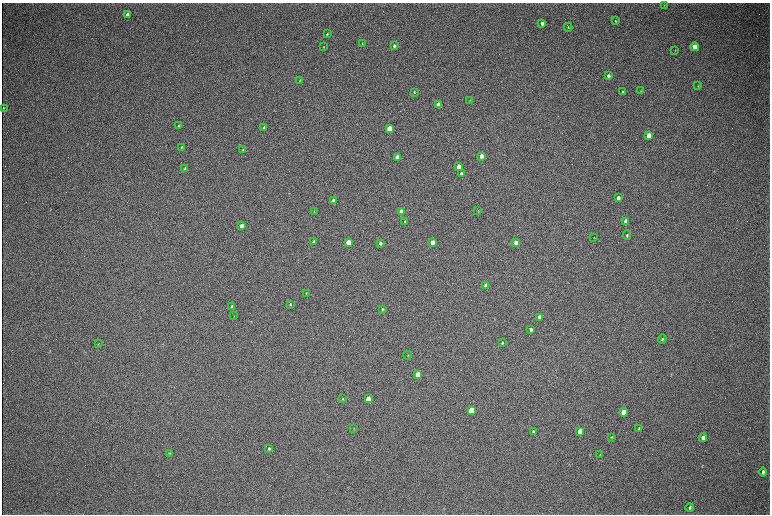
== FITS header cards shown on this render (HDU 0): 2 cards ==
NAXIS1  =                 1536 / length of data axis 1
NAXIS2  =                 1024 / length of data axis 2

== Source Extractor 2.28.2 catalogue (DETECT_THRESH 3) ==
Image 1536 x 1024 px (HDU 0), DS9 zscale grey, zoomed out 1/2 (1 PNG px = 2 x 2 image px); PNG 772 x 516 px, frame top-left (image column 1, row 1023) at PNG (2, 3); each listed source drawn as its Kron ellipse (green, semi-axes under 4 px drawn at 4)
Background 330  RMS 24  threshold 70.7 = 3 sigma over >= 5 px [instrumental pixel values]
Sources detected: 74; all 74 listed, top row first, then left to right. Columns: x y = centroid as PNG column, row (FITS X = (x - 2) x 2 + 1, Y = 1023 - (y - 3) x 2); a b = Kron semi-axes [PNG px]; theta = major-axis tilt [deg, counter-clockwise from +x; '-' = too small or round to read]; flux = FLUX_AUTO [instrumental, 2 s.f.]
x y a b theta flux
664 5 3 2 - 1800
127 15 4 3 - 32000
615 21 3 2 - 2900
542 23 3 3 - 13000
568 27 4 2 - 3600
327 34 3 3 - 4100
362 44 3 2 - 3000
394 46 3 3 - 9600
324 47 3 2 - 2400
695 47 4 3 - 54000
675 50 3 2 - 2200
608 76 4 3 - 14000
299 81 4 2 - 2300
698 86 3 3 - 3300
641 91 3 2 - 2900
414 92 3 2 - 4000
623 92 3 2 - 4100
469 100 3 2 - 2100
438 105 3 3 - 110000
3 108 4 2 - 3400
179 126 4 3 - 6000
264 127 4 3 - 5500
389 129 4 3 - 160000
649 136 4 3 - 66000
181 147 3 2 - 3800
243 150 4 3 - 4100
481 156 3 3 - 28000
397 157 3 3 - 93000
458 166 3 3 - 49000
185 168 4 3 - 5000
461 174 3 3 - 14000
618 198 4 3 - 18000
333 201 3 3 - 50000
401 211 3 3 - 46000
478 211 3 2 - 2900
314 212 3 3 - 2300
405 221 3 2 - 3700
625 221 4 3 - 49000
241 226 3 3 - 41000
627 235 5 3 - 5500
594 238 2 2 - 1700
313 242 3 2 - 9300
432 242 3 3 - 52000
348 243 4 3 - 130000
380 243 3 3 - 11000
516 243 4 3 - 64000
486 286 4 3 - 62000
306 293 4 3 - 3500
290 304 3 2 - 6100
232 306 4 3 - 8400
382 309 3 3 - 7100
234 316 3 3 - 2300
540 317 4 3 - 31000
531 329 3 3 - 12000
662 339 4 3 - 5700
502 343 4 3 - 5900
98 344 4 2 - 2900
408 355 4 2 - 2600
418 375 4 3 - 160000
343 399 3 3 - 3700
368 399 4 3 - 97000
471 410 4 3 - 230000
623 412 4 3 - 150000
354 429 3 2 - 2500
639 429 4 3 - 7100
580 431 4 3 - 120000
533 432 4 3 - 9100
611 437 3 3 - 4200
703 438 4 3 - 23000
269 448 4 3 - 7500
170 453 4 3 - 4200
600 455 4 3 - 3000
763 472 4 3 - 10000
690 508 4 3 - 8800